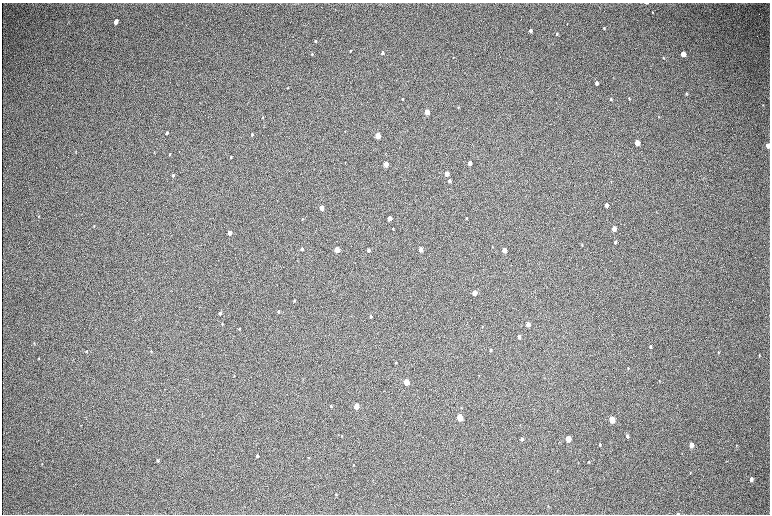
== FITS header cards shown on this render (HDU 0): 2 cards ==
NAXIS1  =                 1536 / length of data axis 1
NAXIS2  =                 1024 / length of data axis 2

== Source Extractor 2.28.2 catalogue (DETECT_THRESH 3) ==
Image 1536 x 1024 px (HDU 0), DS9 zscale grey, zoomed out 1/2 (1 PNG px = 2 x 2 image px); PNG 772 x 516 px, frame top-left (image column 1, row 1023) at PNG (2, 3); no overlay
Background 314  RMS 23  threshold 69.1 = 3 sigma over >= 5 px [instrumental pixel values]
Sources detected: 100; all 100 listed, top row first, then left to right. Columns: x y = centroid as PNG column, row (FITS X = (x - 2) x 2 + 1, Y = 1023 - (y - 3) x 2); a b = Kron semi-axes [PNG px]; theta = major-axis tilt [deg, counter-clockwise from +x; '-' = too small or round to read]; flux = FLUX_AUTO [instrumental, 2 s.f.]
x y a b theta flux
647 3 3 1 - 2600
652 13 3 2 - 2900
116 22 4 3 - 47000
567 24 2 1 - 2300
604 28 3 2 - 4200
530 31 3 3 - 17000
556 34 4 3 - 5000
315 41 3 3 - 5900
350 51 3 2 - 4300
382 53 3 3 - 12000
312 54 3 3 - 3700
683 54 4 3 - 74000
663 58 4 3 - 3500
596 83 3 3 - 20000
288 88 2 2 - 2300
686 93 4 3 - 4500
629 98 4 3 - 4600
402 99 3 2 - 5000
611 99 4 3 - 6100
763 105 3 2 - 2500
458 107 3 2 - 3200
427 112 3 3 - 150000
262 117 3 2 - 2900
659 117 3 2 - 2100
167 133 4 2 - 8500
252 134 3 2 - 6900
377 136 3 3 - 220000
637 143 4 3 - 92000
767 146 4 3 - 30000
75 151 4 2 - 2700
170 154 3 2 - 5000
231 157 3 2 - 5200
470 163 3 3 - 39000
386 164 3 3 - 130000
447 174 3 3 - 71000
173 175 4 3 - 6900
449 181 3 3 - 20000
611 182 3 2 - 1500
606 205 3 3 - 24000
321 208 3 3 - 74000
39 216 3 2 - 2600
389 218 3 3 - 67000
466 218 3 2 - 4600
302 219 4 2 - 3200
94 226 3 2 - 2500
393 229 3 2 - 4600
614 229 4 3 - 70000
230 233 3 3 - 62000
615 242 4 3 - 7600
582 245 3 2 - 2800
302 249 3 2 - 14000
420 249 3 3 - 75000
337 250 3 3 - 190000
368 250 3 2 - 15000
504 250 3 3 - 92000
474 293 3 3 - 90000
294 300 3 2 - 5100
278 311 3 2 - 9000
220 313 4 3 - 13000
370 316 3 2 - 9800
222 323 3 2 - 3400
528 324 3 3 - 44000
482 326 3 2 - 2800
239 328 4 3 - 3300
519 336 3 3 - 18000
34 343 4 2 - 3300
650 346 4 3 - 7900
490 350 3 2 - 8100
86 351 3 2 - 3800
151 351 3 3 - 3100
718 352 3 3 - 3400
759 355 3 2 - 3300
38 358 3 2 - 2800
396 362 3 3 - 4200
628 368 4 2 - 2900
659 381 3 2 - 2600
406 382 4 3 - 230000
331 406 4 3 - 5500
356 406 4 3 - 150000
459 417 4 3 - 340000
612 419 4 3 - 230000
81 425 3 2 - 1700
342 436 3 3 - 3700
627 436 4 3 - 9500
522 439 3 3 - 13000
568 439 4 3 - 170000
600 444 3 3 - 6200
691 445 4 3 - 32000
736 445 3 3 - 2600
257 456 3 3 - 11000
308 457 3 3 - 2300
158 460 4 3 - 5700
588 462 3 3 - 3900
42 464 4 2 - 2400
353 465 3 2 - 2300
690 473 4 2 - 2800
751 479 4 3 - 15000
336 494 3 2 - 2600
548 506 3 2 - 2500
678 514 3 2 - 4200
At the frame edge (FLAGS 8, measured only in part): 2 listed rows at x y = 767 146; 678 514